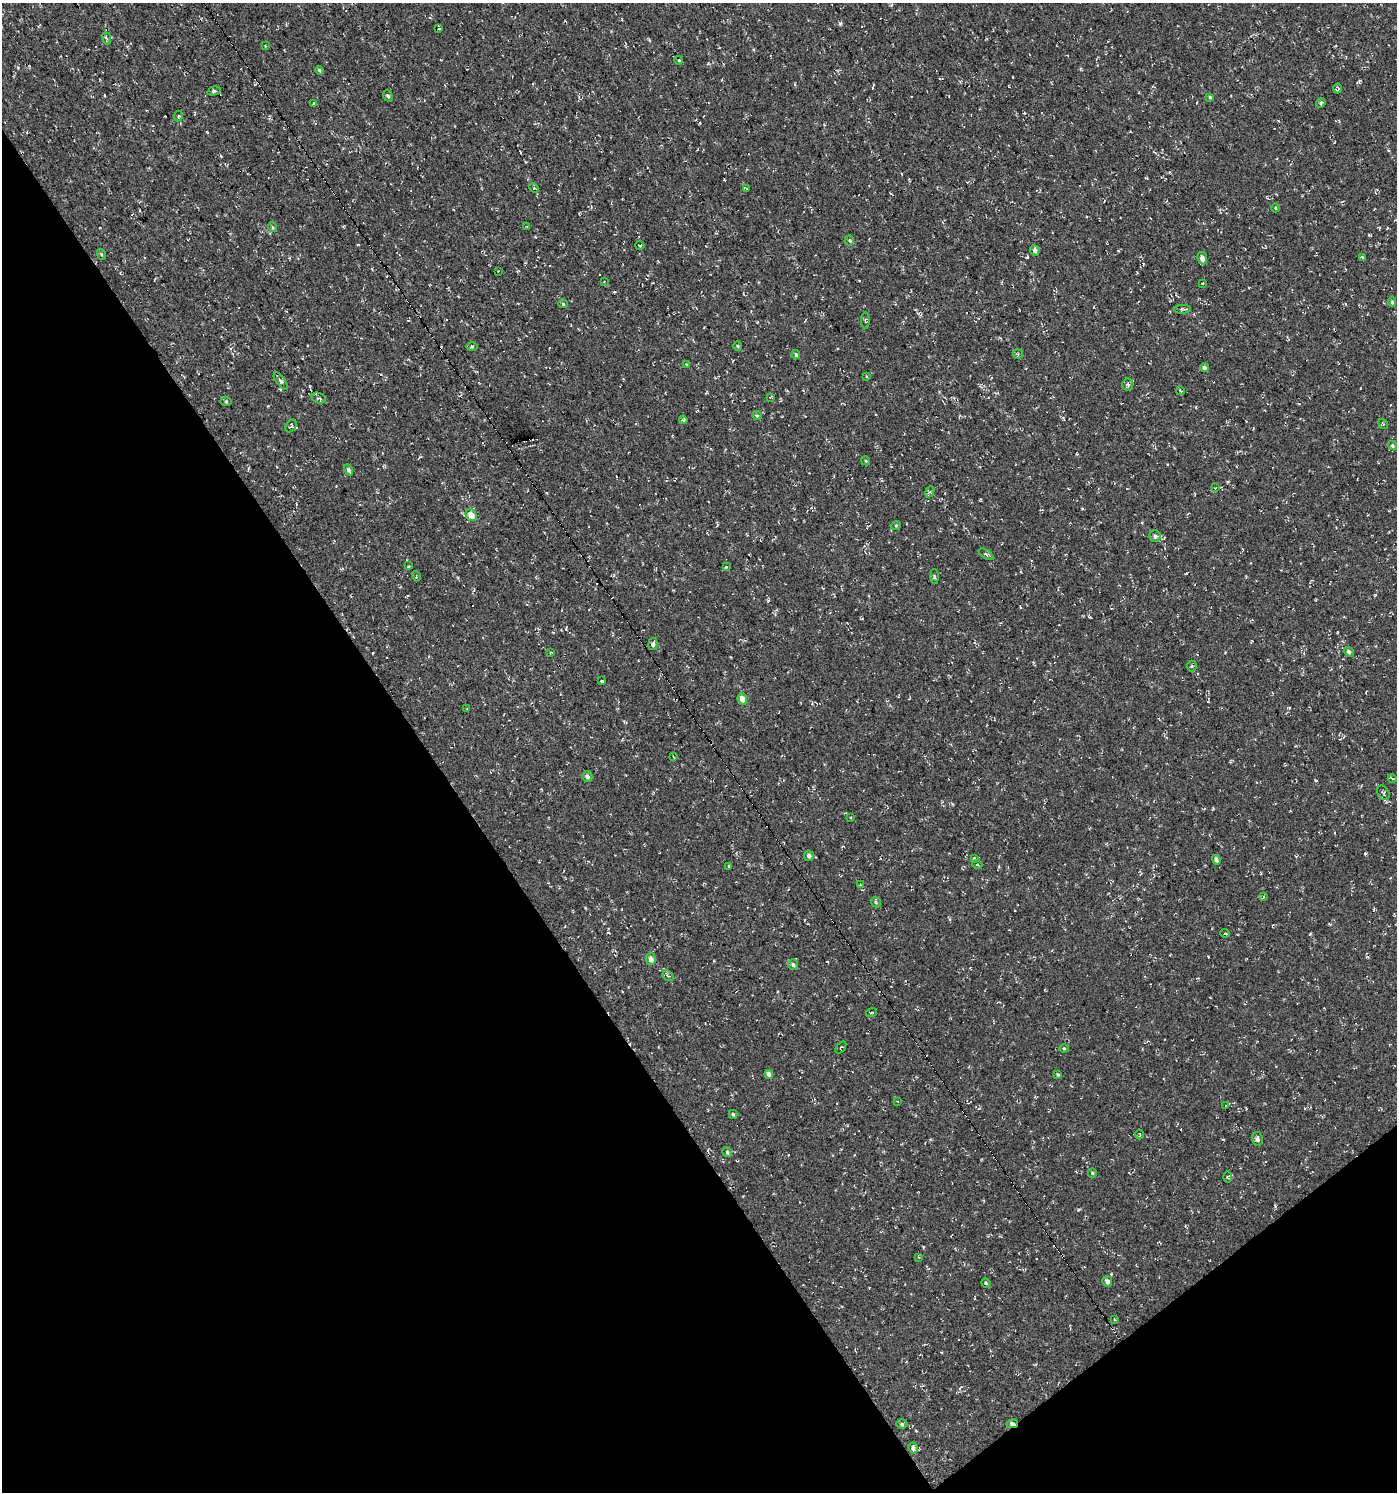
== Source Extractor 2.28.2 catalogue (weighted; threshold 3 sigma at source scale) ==
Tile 14 of 4 x 4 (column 2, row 4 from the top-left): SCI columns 1586-2980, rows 1-1490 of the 5896 x 5960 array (HDU 1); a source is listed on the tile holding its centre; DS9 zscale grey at full resolution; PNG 1399 x 1494 px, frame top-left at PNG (2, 3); each listed source drawn as its Kron ellipse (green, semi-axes under 4 px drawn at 4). Shown black and unused: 35% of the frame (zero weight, under 3 of 4 exposures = <1% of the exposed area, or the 3 px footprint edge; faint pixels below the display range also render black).
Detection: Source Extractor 2.28.2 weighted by HDU 2 'WHT'; one run over the whole footprint, this tile lists its part. Background 4.60e-05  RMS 0.005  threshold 0.0224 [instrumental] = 3 sigma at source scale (4.5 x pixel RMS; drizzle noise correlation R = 1.50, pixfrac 1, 0.0396/0.0396 arcsec/px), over >= 5 px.
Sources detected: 118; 13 cosmic-ray / hot-pixel residue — neither listed nor drawn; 1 inside a brighter listed object's ellipse — not listed separately; the other 104 listed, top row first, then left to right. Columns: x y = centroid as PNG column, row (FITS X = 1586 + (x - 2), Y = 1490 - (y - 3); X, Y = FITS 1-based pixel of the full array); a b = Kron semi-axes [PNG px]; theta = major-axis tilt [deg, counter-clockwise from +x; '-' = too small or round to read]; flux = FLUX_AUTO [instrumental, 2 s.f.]
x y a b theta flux
439 29 3 2 - 0.36
106 38 6 4 -70 0.76
265 46 2 2 - 0.32
678 60 4 3 - 0.82
319 70 4 4 - 0.61
1337 89 5 3 - 0.61
214 91 7 4 14 1.1
388 96 6 4 -70 0.96
1210 97 4 4 - 0.62
314 103 3 3 - 2.8
1321 103 5 4 - 0.7
178 116 5 3 - 0.44
534 188 5 4 - 1
746 189 3 3 - 0.41
1275 208 4 3 - 0.45
527 226 4 3 - 0.39
272 227 5 3 - 0.5
850 240 5 4 - 0.71
640 245 4 2 - 0.55
1035 250 5 4 - 1.7
101 254 5 3 - 0.49
1362 257 3 2 - 0.45
1202 258 6 5 - 2.8
498 271 2 2 - 0.28
604 281 3 3 - 0.33
1203 283 3 2 - 0.38
1392 302 4 4 - 0.65
563 304 4 4 - 0.56
1182 309 8 3 5 0.8
865 320 8 3 89 0.64
472 346 6 4 1 0.66
738 346 5 3 - 0.44
1018 354 5 5 - 0.86
796 355 4 3 - 0.8
686 364 4 3 - 0.46
1204 368 4 4 - 1.3
866 376 4 2 - 0.38
281 381 10 4 -55 1.1
1128 384 6 5 - 1
1181 391 4 2 - 0.5
770 397 4 3 - 0.53
319 398 7 5 -18 1
226 402 6 4 -1 0.58
757 416 5 4 - 0.57
683 420 4 4 - 0.76
1383 424 5 3 - 0.5
291 426 7 5 54 0.73
1392 445 4 4 - 0.72
866 461 4 3 - 0.46
349 470 6 4 -60 1.2
1215 488 3 3 - 0.31
930 492 6 4 65 0.58
471 515 6 5 - 5.1
896 525 5 3 - 0.43
1155 536 6 5 - 1.4
986 554 8 4 -34 0.93
409 566 3 2 - 0.65
726 567 3 3 - 0.52
416 576 5 3 - 0.45
934 577 7 3 -88 0.72
653 644 6 4 79 1.4
551 652 3 2 - 0.29
1349 652 5 4 - 1.2
1192 666 5 5 - 0.73
601 681 3 3 - 16
742 699 5 4 - 3.7
467 708 4 2 - 0.31
673 756 3 2 - 0.36
587 776 5 5 - 1.7
1392 778 4 3 - 0.42
1383 793 8 5 -59 0.98
851 818 3 2 - 0.4
809 856 5 5 - 1.5
974 858 3 3 - 0.44
1216 860 5 4 - 1.3
977 864 5 3 - 0.5
728 866 4 2 - 0.34
860 885 4 3 - 0.5
1263 896 4 3 - 0.85
876 902 5 4 - 0.7
1225 933 5 3 - 0.41
651 959 6 5 - 2.6
793 965 5 5 - 1.1
668 976 6 4 -39 0.75
871 1013 6 2 19 0.44
841 1047 7 3 53 0.54
1064 1048 4 4 - 0.53
769 1074 4 4 - 2.2
1058 1074 4 3 - 0.54
897 1101 3 2 - 0.32
1225 1105 3 2 - 0.65
733 1114 4 3 - 0.74
1140 1135 5 2 - 0.41
1258 1139 7 5 -77 1.2
727 1152 5 5 - 0.77
1092 1173 5 4 - 0.58
1227 1177 6 4 -89 0.57
919 1257 3 3 - 0.43
1107 1281 5 5 - 2
986 1283 4 4 - 0.68
1114 1319 3 2 - 0.39
902 1424 5 4 - 0.77
1012 1424 6 4 12 3.2
913 1448 5 5 - 1.6
Overlapping masked pixels (flux is a lower limit): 1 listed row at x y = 1012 1424